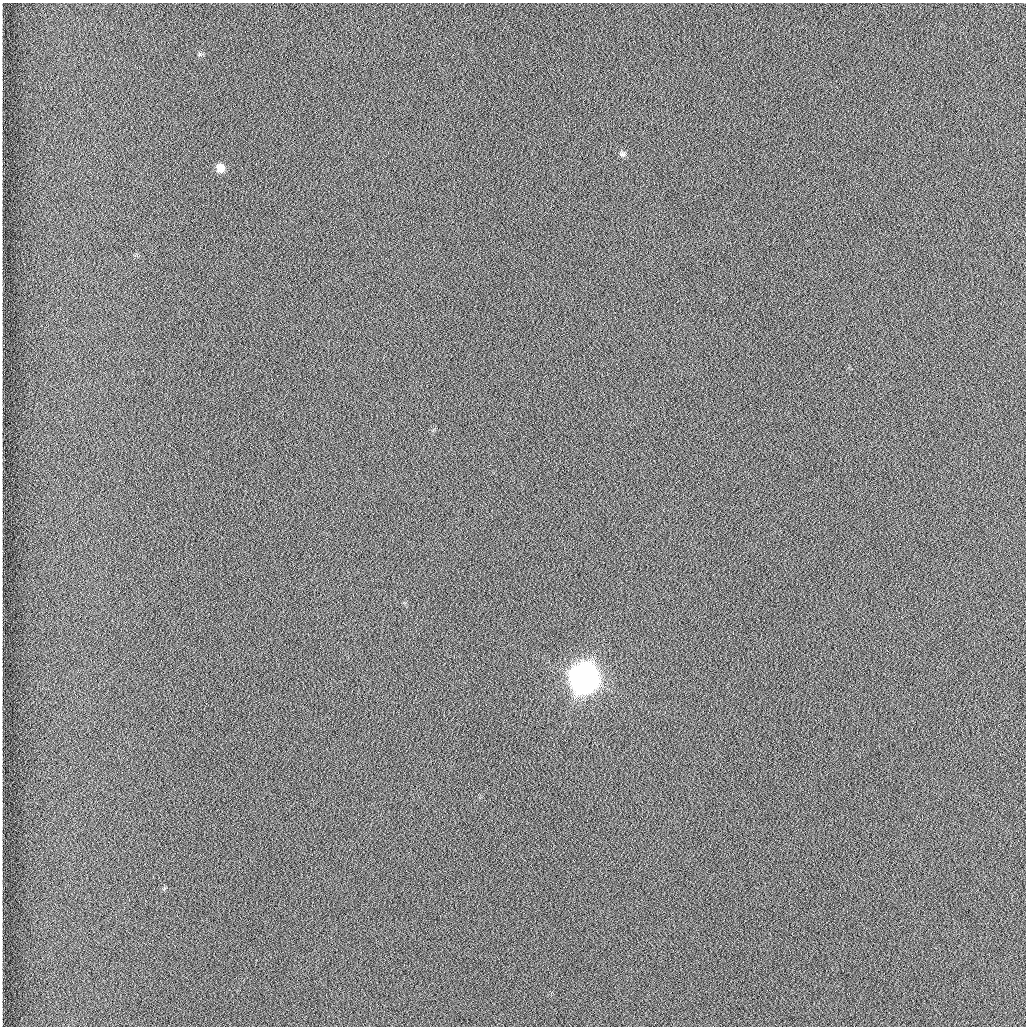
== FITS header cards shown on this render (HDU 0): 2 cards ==
NAXIS1  =                 1024 /fastest changing axis
NAXIS2  =                 1024 /next to fastest changing axis

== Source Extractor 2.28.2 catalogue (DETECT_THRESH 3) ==
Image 1024 x 1024 px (HDU 0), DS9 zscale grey, 1 PNG px = 1 image px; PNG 1028 x 1028 px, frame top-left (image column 1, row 1024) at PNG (2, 3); no overlay
Background 1260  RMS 5.9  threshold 17.7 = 3 sigma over >= 5 px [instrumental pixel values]
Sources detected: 4; all 4 listed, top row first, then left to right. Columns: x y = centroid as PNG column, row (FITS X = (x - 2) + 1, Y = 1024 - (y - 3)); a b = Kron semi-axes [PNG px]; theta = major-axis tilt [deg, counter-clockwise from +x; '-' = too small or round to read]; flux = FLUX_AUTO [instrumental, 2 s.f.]
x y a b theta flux
199 54 7 4 -71 600
622 154 8 7 - 1200
220 168 9 8 - 4200
584 678 11 10 - 950000